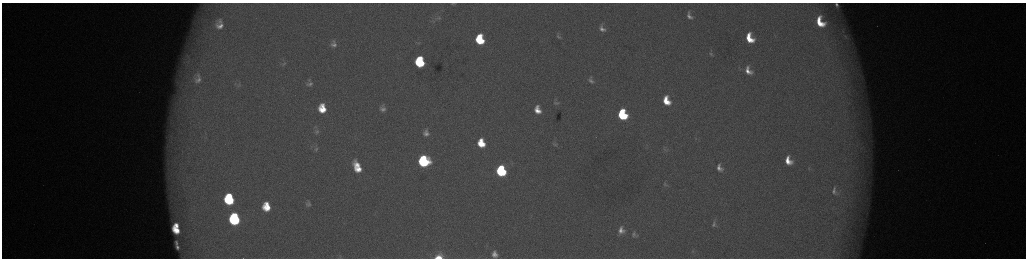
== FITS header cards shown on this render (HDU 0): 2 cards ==
NAXIS1  =                 2048 /fastest changing axis
NAXIS2  =                  512 /next to fastest changing axis

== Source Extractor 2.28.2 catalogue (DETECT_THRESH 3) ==
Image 2048 x 512 px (HDU 0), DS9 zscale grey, zoomed out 1/2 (1 PNG px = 2 x 2 image px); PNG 1028 x 260 px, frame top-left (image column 1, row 511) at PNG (2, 3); no overlay
Background 178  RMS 2.1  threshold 6.28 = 3 sigma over >= 5 px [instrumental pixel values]
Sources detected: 62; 4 cannot appear on this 1/2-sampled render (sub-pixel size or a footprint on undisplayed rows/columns) and are not listed; the other 58 listed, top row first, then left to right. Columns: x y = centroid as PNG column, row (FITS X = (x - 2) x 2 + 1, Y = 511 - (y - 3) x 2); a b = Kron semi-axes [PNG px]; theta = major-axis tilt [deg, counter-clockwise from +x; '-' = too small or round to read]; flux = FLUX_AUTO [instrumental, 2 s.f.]
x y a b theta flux
453 3 5 2 - 640
837 5 12 7 -67 3500
689 16 7 4 -62 1700
438 18 8 5 11 1300
220 21 5 3 - 1000
820 22 10 6 -63 11000
220 26 7 5 -12 2700
602 28 11 7 -67 3100
558 36 10 6 -62 1700
750 38 9 6 -66 11000
480 40 8 6 -76 22000
418 43 5 3 - 490
334 44 5 5 - 1700
711 54 7 4 -47 850
187 62 10 7 -25 3400
420 62 8 6 -81 33000
284 63 7 4 41 760
748 71 11 7 -59 4500
198 78 17 11 -88 5000
591 80 10 7 -59 2000
310 84 7 5 22 1300
239 85 7 4 50 650
666 101 9 6 -68 9700
556 103 6 4 -18 730
322 108 8 6 -81 9800
383 108 8 6 -85 2300
537 110 7 5 -71 5100
622 115 8 6 -69 38000
317 131 8 6 -69 1300
426 133 11 9 -84 3300
696 139 4 3 - 420
481 143 9 7 -71 12000
555 144 7 5 -8 900
316 149 7 5 18 910
665 150 9 4 -57 1200
424 161 8 8 - 58000
788 161 9 6 -67 6500
357 165 13 7 -46 6900
719 168 10 7 -63 3200
809 168 5 2 - 350
358 169 9 6 -9 6000
501 171 8 6 -72 50000
665 184 9 6 -67 1600
834 191 11 5 -82 1800
229 199 9 7 -79 34000
308 204 5 4 - 1300
266 207 8 6 -82 10000
234 219 9 7 -79 59000
714 224 10 6 86 1700
176 226 5 3 - 3400
176 230 8 5 -44 8400
621 230 7 6 - 3100
634 234 7 5 -62 1200
176 243 5 3 - 1100
177 247 4 3 - 1300
692 251 4 2 - 380
494 254 10 8 -72 3700
439 257 6 4 17 11000
At the frame edge (FLAGS 8, measured only in part): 4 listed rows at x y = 453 3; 837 5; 494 254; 439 257
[4 sub-pixel or undisplayed-footprint detections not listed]